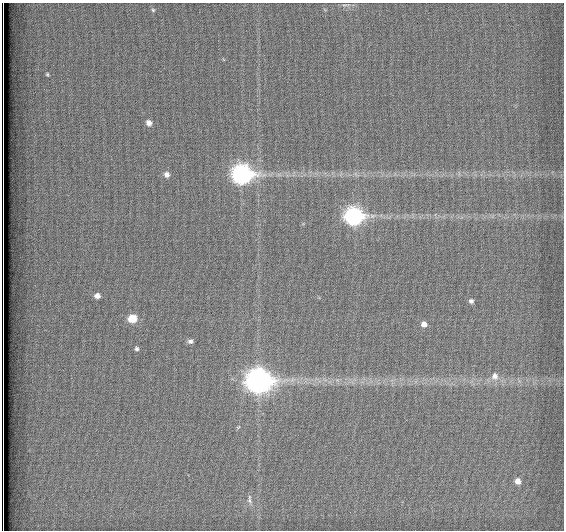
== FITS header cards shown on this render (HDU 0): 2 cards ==
NAXIS1  =                  562          / # of pixels in <axis direction>
NAXIS2  =                  528          / # of pixels in <axis direction>

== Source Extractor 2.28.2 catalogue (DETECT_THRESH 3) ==
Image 562 x 528 px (HDU 0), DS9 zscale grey, 1 PNG px = 1 image px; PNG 566 x 532 px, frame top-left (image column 1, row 528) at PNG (2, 3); no overlay
Background 1800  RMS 4.8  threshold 14.3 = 3 sigma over >= 5 px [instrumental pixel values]
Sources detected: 19; all 19 listed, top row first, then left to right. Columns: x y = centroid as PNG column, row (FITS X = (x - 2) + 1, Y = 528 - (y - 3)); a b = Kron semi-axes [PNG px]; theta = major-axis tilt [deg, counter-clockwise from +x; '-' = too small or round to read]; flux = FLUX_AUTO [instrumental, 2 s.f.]
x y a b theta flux
346 5 15 3 6 810
153 10 5 4 - 400
47 74 5 4 - 410
149 123 7 6 - 1800
167 174 8 7 - 1600
242 174 9 8 - 160000
354 216 9 8 - 120000
97 296 7 6 - 1900
471 301 4 4 - 1000
132 318 7 6 - 8000
424 324 6 5 - 1800
190 341 6 6 - 980
137 349 5 5 - 700
495 376 10 9 - 2300
258 381 10 9 - 350000
238 427 7 3 37 370
517 481 6 6 - 2200
249 499 13 5 -87 1100
3 528 8 2 -90 1700
At the frame edge (FLAGS 8, measured only in part): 1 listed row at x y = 3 528